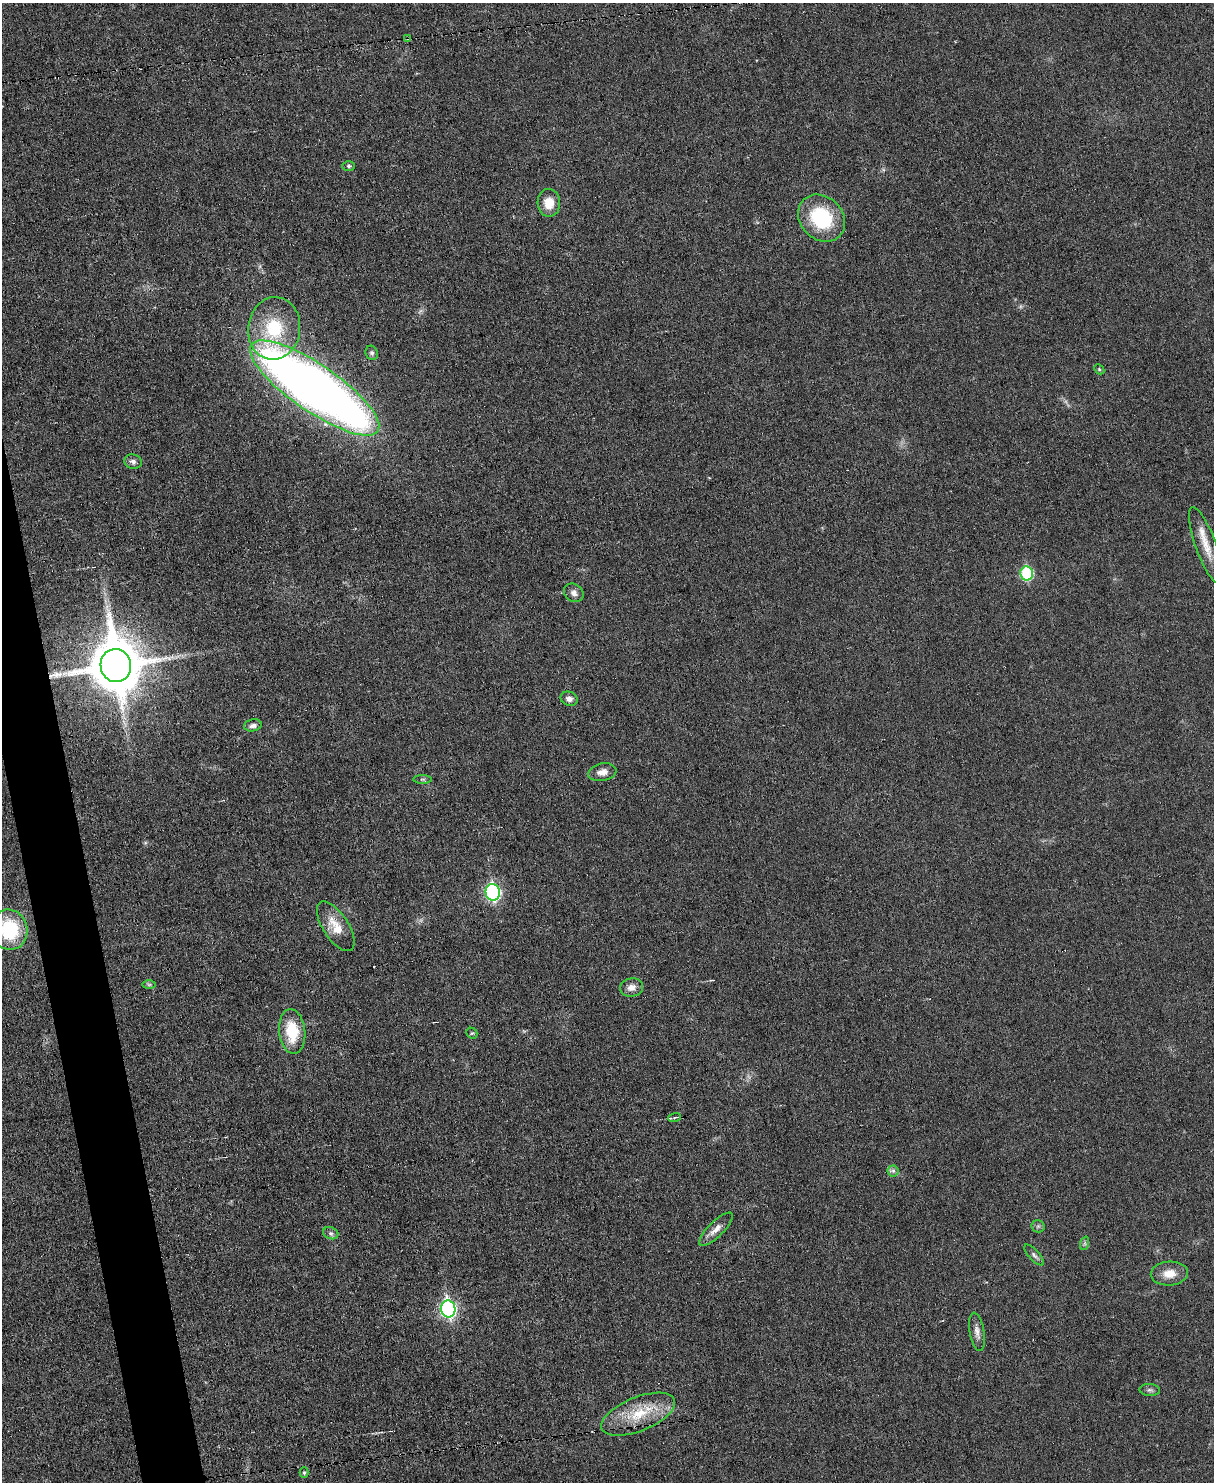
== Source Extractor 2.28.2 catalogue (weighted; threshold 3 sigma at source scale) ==
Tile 7 of 4 x 3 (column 3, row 2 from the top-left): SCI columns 2423-3634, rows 1619-3098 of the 4847 x 4831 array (HDU 1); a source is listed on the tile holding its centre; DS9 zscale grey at full resolution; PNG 1216 x 1484 px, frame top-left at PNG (2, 3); each listed source drawn as its Kron ellipse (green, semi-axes under 4 px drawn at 4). Shown black and unused: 3% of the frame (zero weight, under 3 of 6 exposures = <1% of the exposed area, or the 3 px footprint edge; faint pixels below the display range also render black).
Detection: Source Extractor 2.28.2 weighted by HDU 2 'WHT'; one run over the whole footprint, this tile lists its part. Background 0.0265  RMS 0.0038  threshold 0.0153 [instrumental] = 3 sigma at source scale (4.09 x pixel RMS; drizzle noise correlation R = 1.36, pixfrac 0.8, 0.05/0.05 arcsec/px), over >= 5 px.
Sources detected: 38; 1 inside a brighter listed object's ellipse — not listed separately; the other 37 listed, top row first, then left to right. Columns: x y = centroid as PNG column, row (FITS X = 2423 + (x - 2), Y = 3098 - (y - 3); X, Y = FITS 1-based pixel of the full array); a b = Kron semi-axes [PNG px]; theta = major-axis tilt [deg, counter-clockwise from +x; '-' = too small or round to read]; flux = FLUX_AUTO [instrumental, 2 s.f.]
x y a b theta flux
407 38 3 3 - 0.5
349 166 6 5 - 0.68
549 203 14 11 -88 6.3
822 218 26 21 -45 26
274 328 31 26 83 19
372 353 7 6 - 0.9
1099 369 6 4 -47 0.47
315 388 77 23 -34 400
133 462 8 7 - 1.5
1206 545 40 10 -70 6.8
1027 573 7 6 - 31
574 593 10 8 -38 1.8
116 665 16 15 - 2200
569 699 9 7 -20 1.7
253 725 9 6 11 1.5
602 772 14 8 11 2.6
422 779 9 4 -1 0.64
493 892 8 7 - 64
336 926 28 12 -57 7.1
9 930 20 18 -74 24
149 984 7 4 0 0.62
632 987 11 9 10 2.5
292 1032 22 13 -84 13
472 1033 6 5 - 0.51
675 1117 6 3 19 0.6
893 1171 5 5 - 0.93
1038 1226 6 6 - 0.77
716 1229 22 7 45 3.2
331 1233 8 6 -20 0.96
1085 1243 7 4 72 0.62
1034 1255 13 5 -48 1.2
1169 1274 18 12 4 5.1
448 1309 8 7 - 94
977 1332 19 7 -80 2.3
1150 1390 10 6 -4 1
638 1414 39 17 22 14
304 1473 5 4 - 0.55
Overlapping masked pixels (flux is a lower limit): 2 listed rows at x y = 407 38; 116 665
Isophote crosses this tile's border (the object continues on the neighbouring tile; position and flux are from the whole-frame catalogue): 1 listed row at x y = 9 930